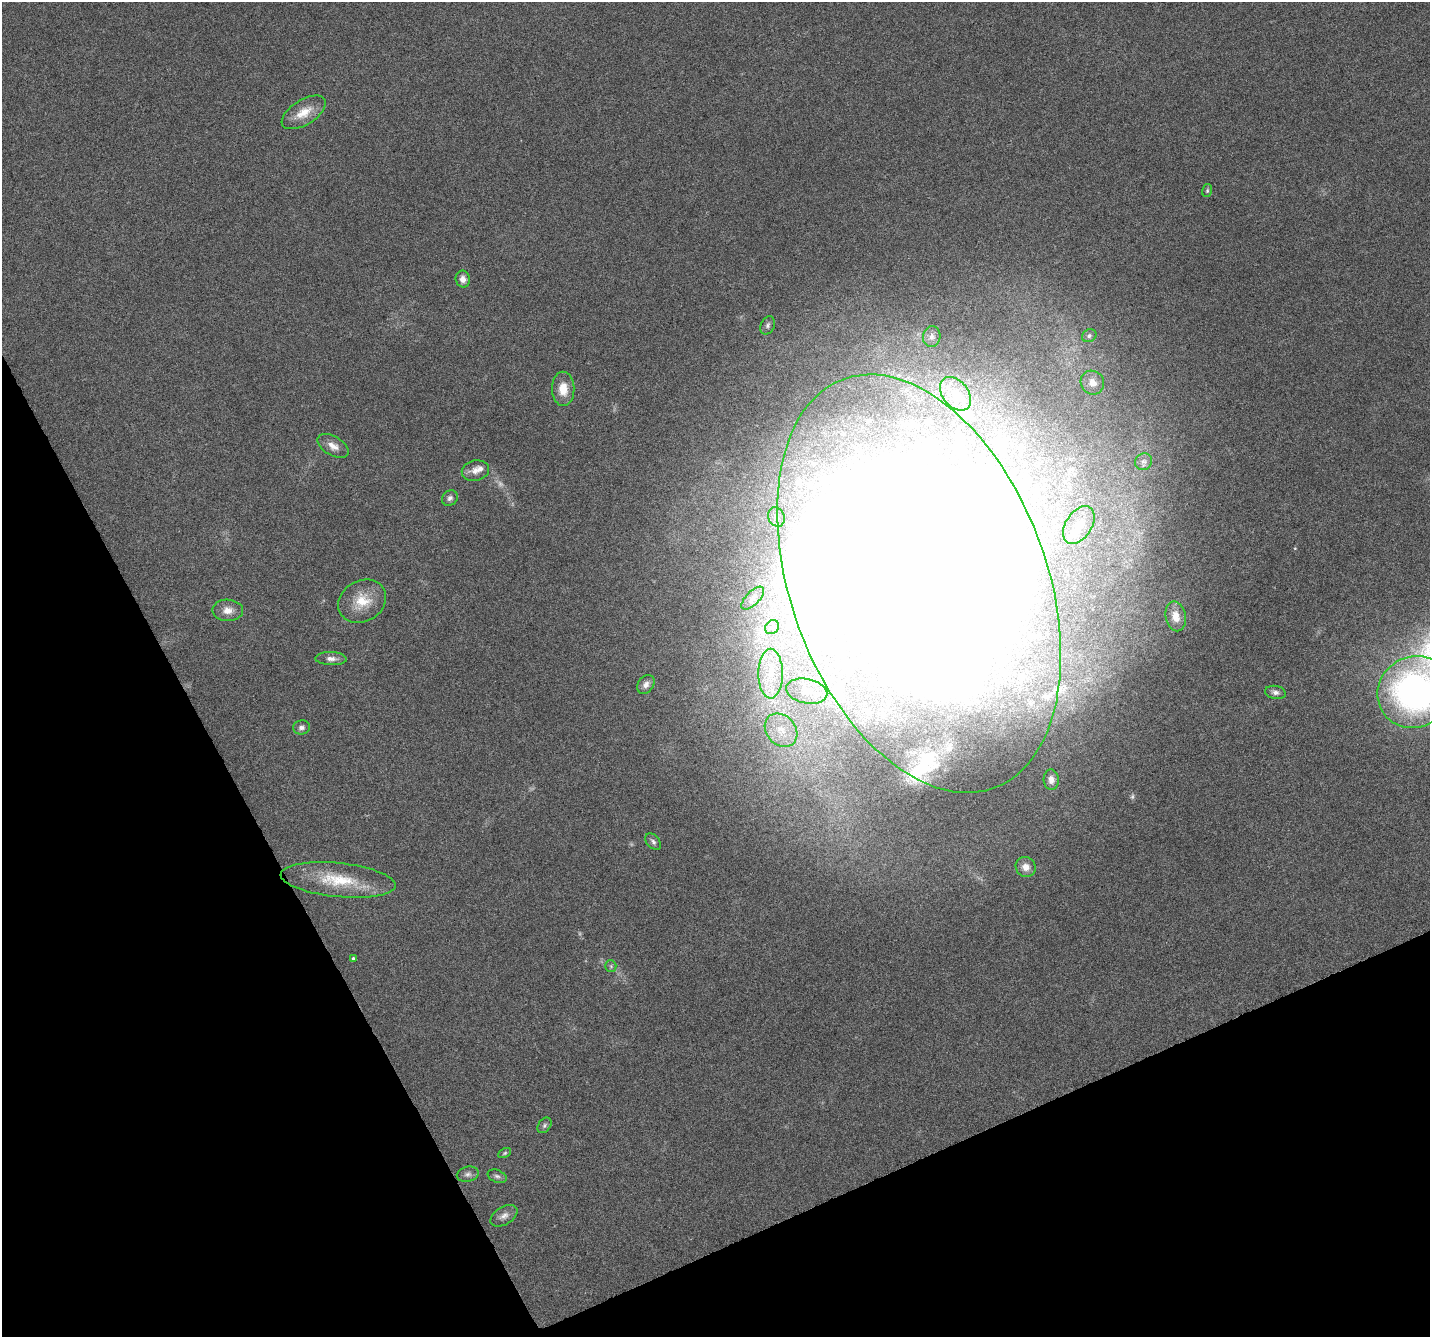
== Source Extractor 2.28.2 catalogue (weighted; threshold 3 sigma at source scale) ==
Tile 14 of 4 x 4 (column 2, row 4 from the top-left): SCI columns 1431-2858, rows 154-1488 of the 5715 x 5588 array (HDU 1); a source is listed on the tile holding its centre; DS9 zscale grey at full resolution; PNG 1432 x 1339 px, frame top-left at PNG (2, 2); each listed source drawn as its Kron ellipse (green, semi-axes under 4 px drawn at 4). Shown black and unused: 23% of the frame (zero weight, under 4 of 8 exposures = <1% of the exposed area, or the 3 px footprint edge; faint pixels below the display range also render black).
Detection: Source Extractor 2.28.2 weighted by HDU 2 'WHT'; one run over the whole footprint, this tile lists its part. Background 0.0422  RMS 0.0029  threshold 0.0118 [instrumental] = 3 sigma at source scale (4.09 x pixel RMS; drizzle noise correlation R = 1.36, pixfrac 0.8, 0.0396/0.0396 arcsec/px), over >= 5 px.
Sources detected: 64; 2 too faint to see at this stretch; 12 inside a brighter object's white glare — neither listed nor drawn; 10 inside a brighter listed object's ellipse — not listed separately; the other 40 listed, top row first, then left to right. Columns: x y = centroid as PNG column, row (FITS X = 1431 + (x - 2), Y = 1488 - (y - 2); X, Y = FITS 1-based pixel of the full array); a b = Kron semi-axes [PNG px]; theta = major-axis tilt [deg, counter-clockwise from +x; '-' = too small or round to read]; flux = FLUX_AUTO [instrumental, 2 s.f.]
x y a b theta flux
304 112 25 12 32 4.9
1207 191 6 5 - 0.44
463 279 8 7 - 1.6
768 325 9 7 65 0.9
1089 336 7 6 - 0.72
932 337 10 8 79 1.5
1092 383 12 11 - 2.7
563 389 17 11 -88 4.5
955 394 19 13 -51 5.1
333 446 17 9 -31 2.5
1144 462 9 8 - 0.97
475 471 14 10 12 2.1
450 498 8 7 - 0.9
776 517 10 8 -69 1.4
1079 525 21 13 57 5.7
919 584 218 128 -70 900
753 598 14 6 45 1.5
362 601 25 20 30 7.1
228 610 15 11 -1 2.6
1176 616 15 10 -78 3.1
772 627 8 6 47 1
331 659 16 6 -2 1.6
771 674 25 12 -89 7.4
646 684 10 7 55 1.3
807 691 21 12 -12 5.4
1275 692 10 6 -10 1
1415 692 38 35 31 110
301 727 8 7 - 0.97
781 730 18 14 -47 5.5
1051 780 10 7 -85 1.5
653 842 9 6 -47 0.83
1026 867 10 9 - 2.2
338 880 58 17 -6 13
353 958 4 4 - 0.44
611 966 6 5 - 0.52
544 1125 8 6 52 0.63
505 1153 7 4 27 0.4
468 1174 11 7 12 0.99
497 1176 10 6 -22 0.75
504 1216 15 8 31 1.6
Isophote crosses this tile's border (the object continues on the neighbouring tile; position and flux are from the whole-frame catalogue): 1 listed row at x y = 1415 692